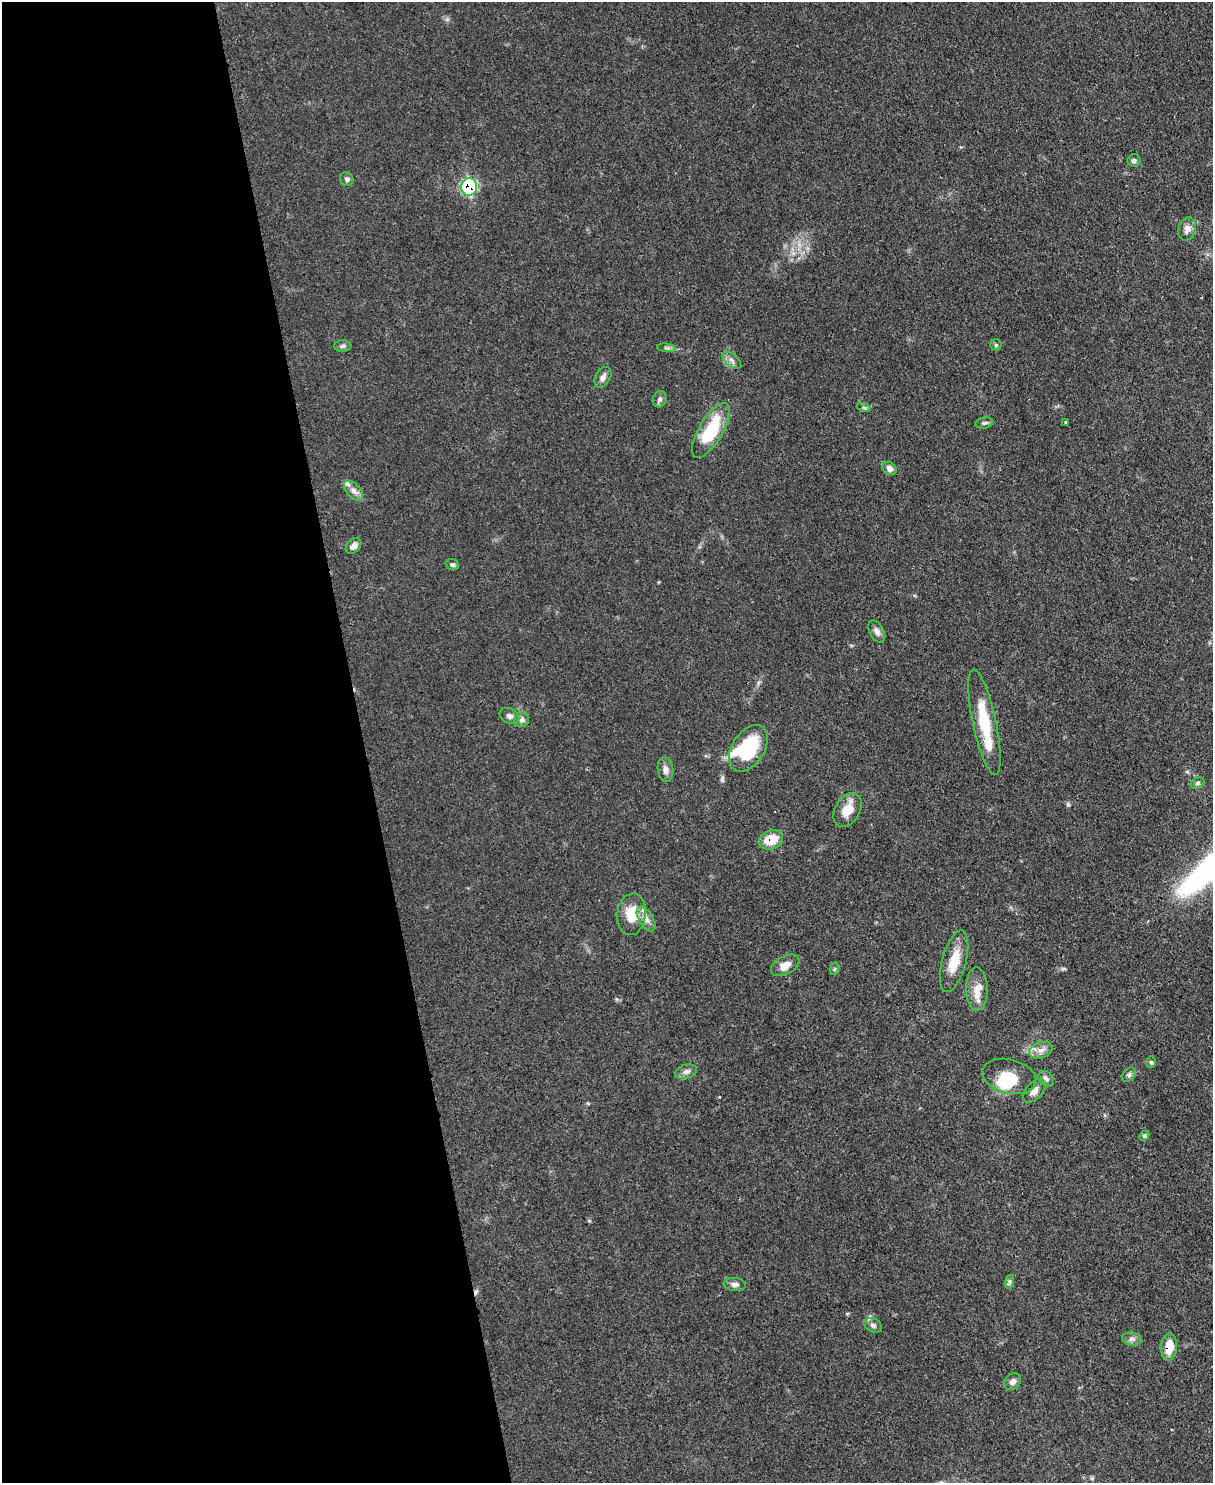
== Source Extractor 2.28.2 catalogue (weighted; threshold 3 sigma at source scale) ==
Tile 5 of 4 x 3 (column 1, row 2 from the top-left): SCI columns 79-1289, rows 1696-3176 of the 5000 x 4982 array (HDU 1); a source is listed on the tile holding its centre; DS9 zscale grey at full resolution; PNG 1215 x 1485 px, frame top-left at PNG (2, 2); each listed source drawn as its Kron ellipse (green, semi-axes under 4 px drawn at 4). Shown black and unused: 30% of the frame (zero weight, under 3 of 4 exposures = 9% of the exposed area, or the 3 px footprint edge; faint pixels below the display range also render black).
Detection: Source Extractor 2.28.2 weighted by HDU 2 'WHT'; one run over the whole footprint, this tile lists its part. Background 0.0551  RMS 0.004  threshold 0.0179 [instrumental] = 3 sigma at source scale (4.5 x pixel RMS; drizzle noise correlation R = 1.50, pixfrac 1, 0.05/0.05 arcsec/px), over >= 5 px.
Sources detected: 52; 1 inside a brighter object's white glare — neither listed nor drawn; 4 inside a brighter listed object's ellipse — not listed separately; the other 47 listed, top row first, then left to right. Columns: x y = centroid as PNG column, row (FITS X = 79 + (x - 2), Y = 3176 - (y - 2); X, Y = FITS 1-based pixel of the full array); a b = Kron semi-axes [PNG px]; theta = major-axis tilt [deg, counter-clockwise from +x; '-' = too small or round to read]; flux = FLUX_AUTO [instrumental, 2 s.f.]
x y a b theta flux
1134 160 7 6 - 0.84
347 179 7 6 - 1.1
469 187 9 8 - 46
1187 229 12 8 72 2.5
996 345 5 5 - 0.58
343 346 8 5 0 0.99
666 348 9 3 -5 0.81
732 360 11 5 -39 1.5
603 377 11 7 59 1.9
660 399 8 6 66 1.1
864 408 7 4 -19 0.64
1066 422 3 3 - 0.55
984 423 9 5 9 0.92
711 430 31 12 59 21
890 468 7 6 - 1.9
354 491 12 6 -48 2.2
353 546 9 6 44 2
452 565 7 5 -22 0.82
877 631 12 7 -62 2
509 716 10 7 -28 1.6
522 719 8 7 - 1.4
984 722 54 11 -78 17
748 748 26 16 57 24
666 769 12 7 -81 2.1
1197 783 7 5 27 0.82
847 810 18 12 59 6.3
771 840 12 9 21 8.1
632 914 21 14 84 10
646 919 14 7 -59 2.8
954 961 32 12 75 9.4
785 965 15 9 28 3.5
834 969 6 4 70 0.57
977 989 22 11 -89 5.2
1041 1050 12 8 18 2.5
1151 1062 6 5 - 0.62
686 1072 11 7 16 1.6
1129 1075 8 5 49 0.94
1009 1076 27 17 -14 9.6
1046 1079 9 6 -47 1.3
1034 1091 14 8 47 2.6
1144 1136 6 4 45 0.61
1009 1282 7 4 71 0.89
735 1284 11 6 -6 1.8
873 1325 9 6 -29 1.2
1132 1339 10 6 -8 1.5
1169 1347 13 8 86 6.9
1013 1382 9 7 47 1.8
Overlapping masked pixels (flux is a lower limit): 4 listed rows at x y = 469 187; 522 719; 771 840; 1169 1347